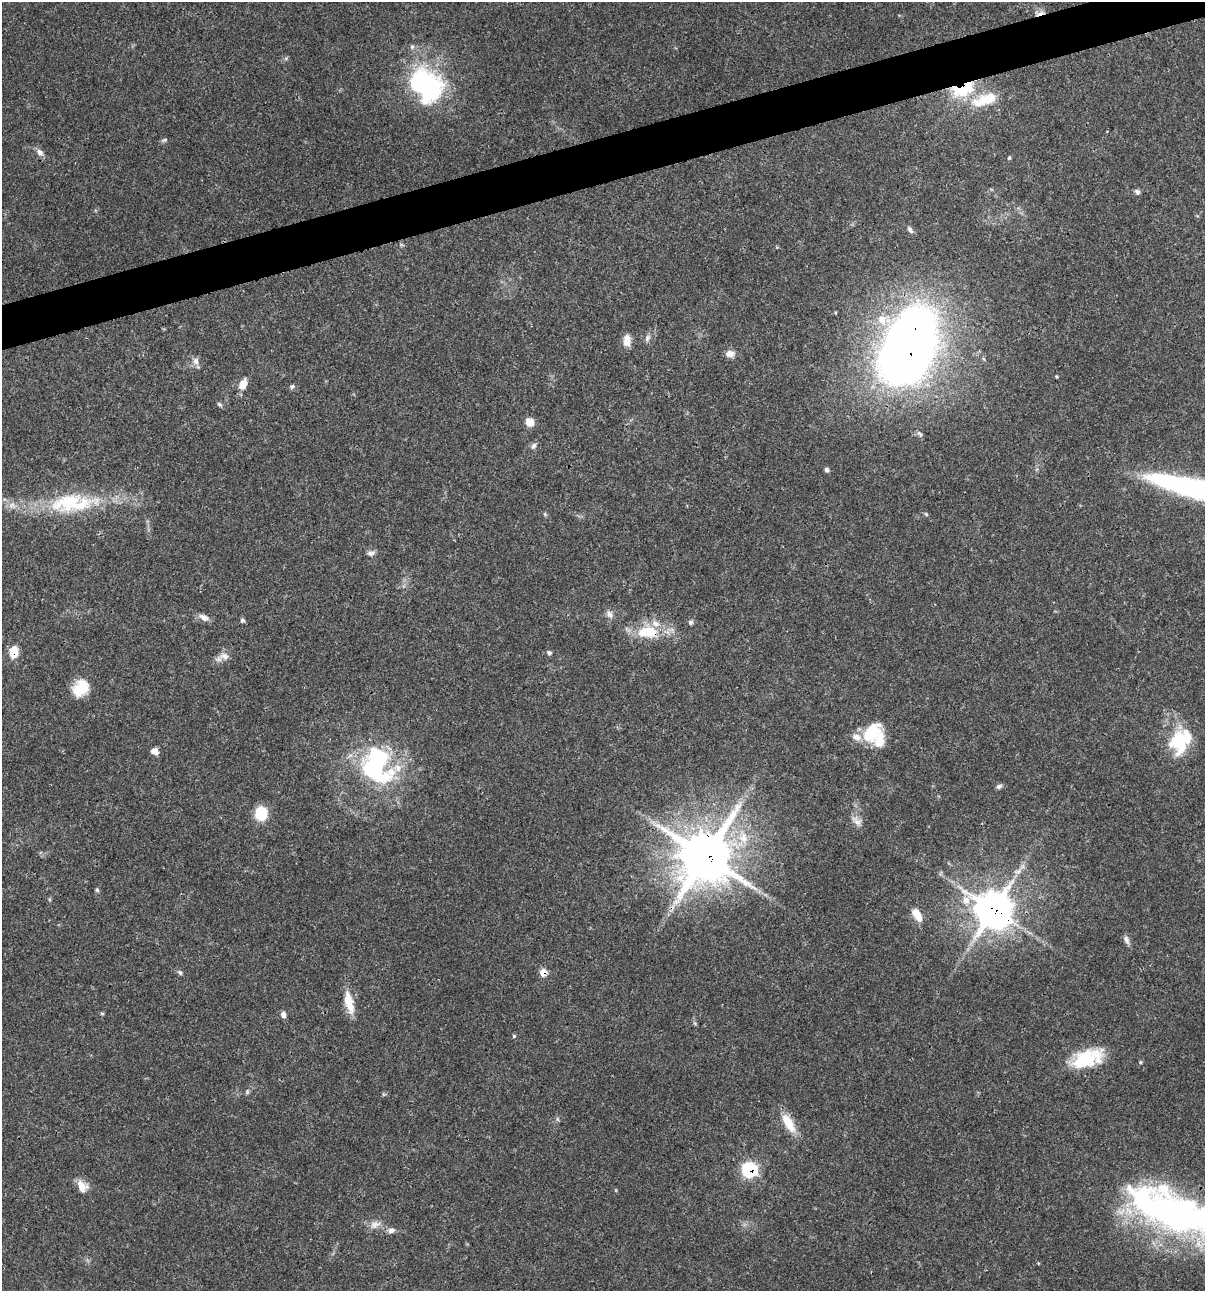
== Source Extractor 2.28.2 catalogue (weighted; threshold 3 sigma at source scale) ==
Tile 10 of 4 x 4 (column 2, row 3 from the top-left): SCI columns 1306-2508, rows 1292-2580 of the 4962 x 5160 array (HDU 1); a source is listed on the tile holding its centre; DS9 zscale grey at full resolution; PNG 1207 x 1293 px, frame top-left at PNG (2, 2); no overlay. Shown black and unused: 3% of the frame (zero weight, under 3 of 4 exposures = <1% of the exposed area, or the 3 px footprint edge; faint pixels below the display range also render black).
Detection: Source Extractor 2.28.2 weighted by HDU 2 'WHT'; one run over the whole footprint, this tile lists its part. Background 0.0315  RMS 0.002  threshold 0.00908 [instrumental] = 3 sigma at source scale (4.5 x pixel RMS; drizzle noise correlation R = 1.50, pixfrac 1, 0.0396/0.0396 arcsec/px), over >= 5 px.
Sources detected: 80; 7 inside a brighter object's white glare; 1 cosmic-ray / hot-pixel residue — not listed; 4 inside a brighter listed object's ellipse — not listed separately; the other 68 listed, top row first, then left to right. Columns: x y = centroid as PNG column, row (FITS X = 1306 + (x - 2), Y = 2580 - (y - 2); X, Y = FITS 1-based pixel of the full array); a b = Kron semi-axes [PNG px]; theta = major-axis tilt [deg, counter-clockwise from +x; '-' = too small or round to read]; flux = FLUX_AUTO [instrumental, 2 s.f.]
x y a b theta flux
1040 13 14 4 17 0.94
412 47 7 5 74 0.51
425 83 40 28 -36 31
961 89 24 12 15 15
985 99 40 15 19 8
164 140 9 5 18 0.4
40 152 11 7 -47 1
1009 158 5 4 - 0.27
1137 192 7 6 - 0.6
910 230 10 6 -50 0.61
882 319 14 12 -68 3.3
647 338 10 7 60 0.76
627 341 13 8 90 2.2
730 354 12 9 2 1.3
907 354 63 34 71 300
984 359 6 4 -70 0.25
196 361 10 8 -76 1.1
1056 376 4 3 - 0.19
243 384 11 7 63 2.6
292 386 6 5 - 0.5
220 404 8 5 -40 0.41
530 422 9 8 - 2.1
919 434 9 4 -41 0.45
533 446 9 6 64 0.7
827 470 6 5 - 0.51
72 503 76 26 4 21
545 514 7 4 -46 0.31
926 514 6 4 -44 0.29
371 553 11 6 10 0.74
610 614 12 8 -63 1
204 617 13 7 -24 1.4
242 620 6 5 - 0.45
691 622 6 6 - 0.44
647 632 27 15 3 8.3
14 652 13 9 78 3.6
549 653 6 6 - 0.49
224 656 15 9 -9 1.4
81 688 18 14 46 6.1
872 733 27 21 35 7.8
1180 744 33 21 -83 11
154 751 8 7 - 1.3
378 757 37 22 -35 20
999 786 9 6 30 0.54
261 813 13 10 -87 6.8
857 821 17 9 -42 1.5
706 856 16 15 - 1300
1022 866 7 4 -71 0.51
97 890 6 4 -73 0.36
993 909 13 13 - 370
917 915 17 9 -60 2.9
1126 940 12 6 -69 0.86
180 973 7 5 -55 0.44
543 973 7 6 - 2.5
349 1002 30 10 -77 4.1
102 1013 6 3 -19 0.23
283 1014 8 6 -79 0.87
514 1036 4 4 - 0.29
1087 1059 38 18 21 11
1140 1062 5 4 - 0.24
247 1092 7 5 89 0.36
383 1094 6 4 -71 0.25
557 1119 7 4 -88 0.35
788 1123 28 11 -58 4.3
749 1170 8 8 - 24
82 1186 16 12 -55 2.3
1173 1213 101 41 -24 84
375 1225 17 10 23 1.6
391 1230 10 7 24 0.85
Overlapping masked pixels (flux is a lower limit): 10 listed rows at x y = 1040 13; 961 89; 907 354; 647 632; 14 652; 706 856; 993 909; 543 973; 749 1170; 1173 1213
Isophote crosses this tile's border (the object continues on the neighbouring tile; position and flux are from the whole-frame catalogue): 1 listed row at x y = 1173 1213